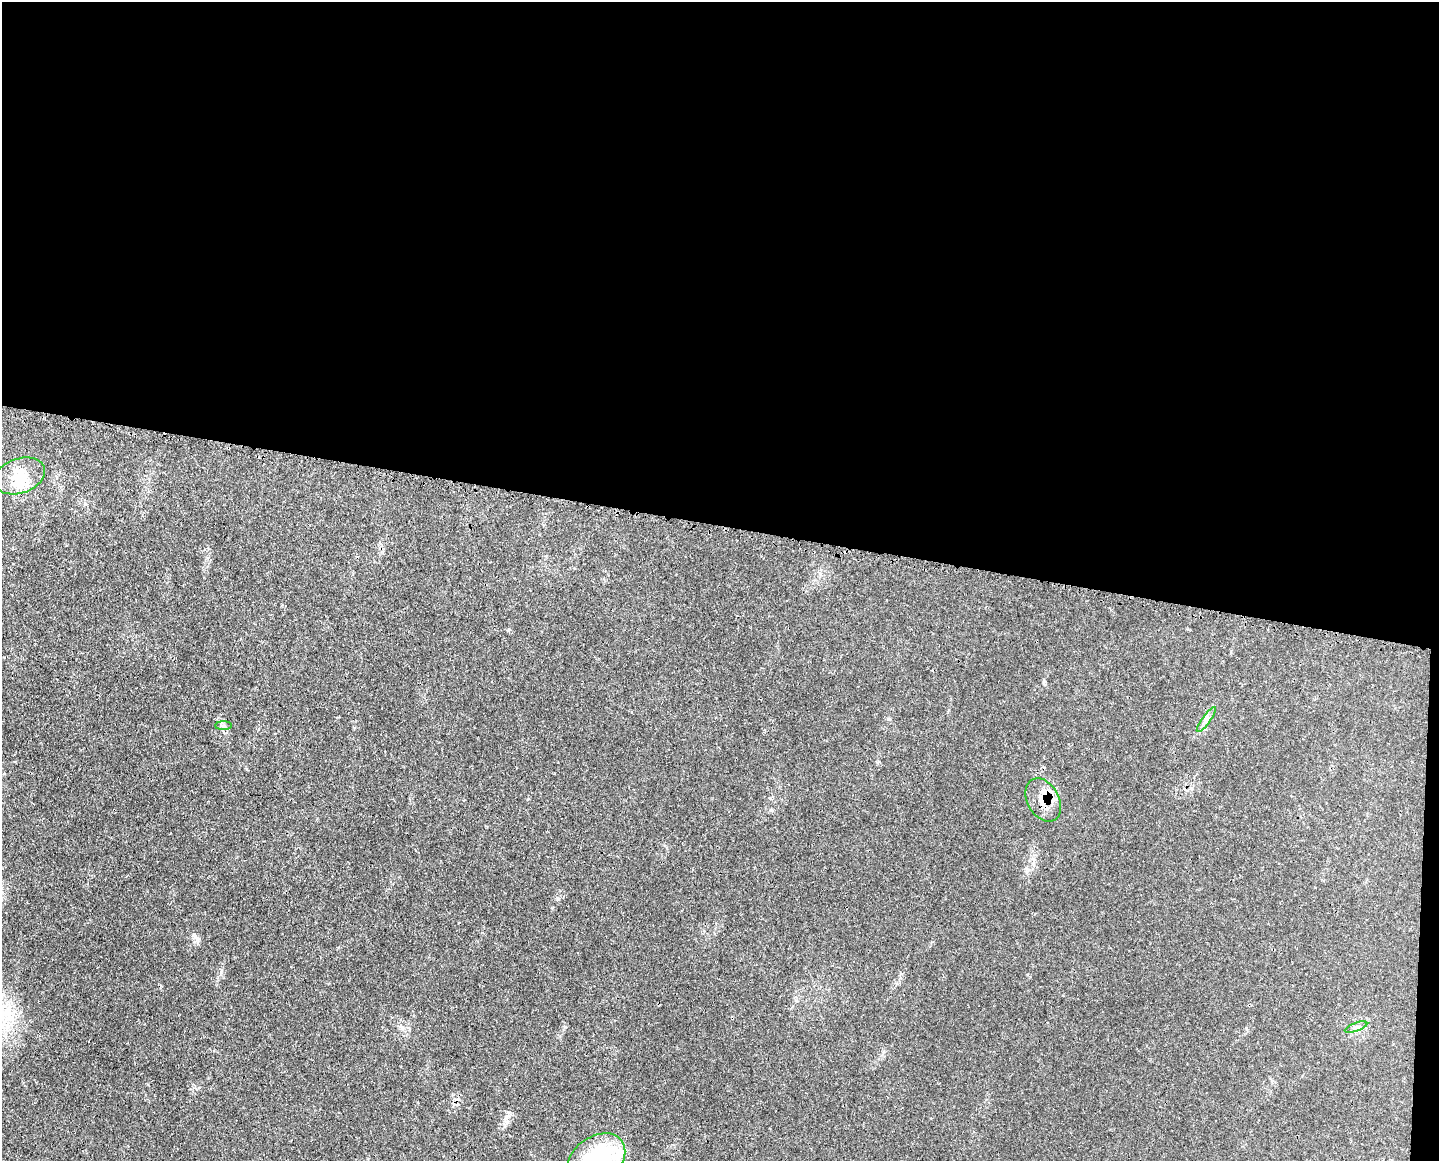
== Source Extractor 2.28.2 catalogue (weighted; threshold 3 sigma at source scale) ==
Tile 3 of 3 x 4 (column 3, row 1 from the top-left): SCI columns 3011-4447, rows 3481-4639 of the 4694 x 4641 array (HDU 1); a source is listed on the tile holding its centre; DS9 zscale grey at full resolution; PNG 1441 x 1163 px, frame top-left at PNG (2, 2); each listed source drawn as its Kron ellipse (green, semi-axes under 4 px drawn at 4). Shown black and unused: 46% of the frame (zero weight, under 3 of 4 exposures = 2% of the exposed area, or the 3 px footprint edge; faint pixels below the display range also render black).
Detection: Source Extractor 2.28.2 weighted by HDU 2 'WHT'; one run over the whole footprint, this tile lists its part. Background 0.0549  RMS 0.0033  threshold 0.0148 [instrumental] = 3 sigma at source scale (4.5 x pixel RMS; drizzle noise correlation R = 1.50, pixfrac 1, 0.05/0.05 arcsec/px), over >= 5 px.
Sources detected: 9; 1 inside a brighter object's white glare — neither listed nor drawn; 2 inside a brighter listed object's ellipse — not listed separately; the other 6 listed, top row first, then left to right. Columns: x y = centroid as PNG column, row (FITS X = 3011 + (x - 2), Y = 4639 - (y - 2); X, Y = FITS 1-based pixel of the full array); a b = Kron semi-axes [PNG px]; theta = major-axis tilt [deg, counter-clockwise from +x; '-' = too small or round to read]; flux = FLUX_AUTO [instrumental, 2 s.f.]
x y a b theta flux
20 476 26 17 19 8.3
1206 720 15 3 54 1.2
224 726 8 4 0 0.71
1043 800 23 16 -61 6.4
1356 1027 12 4 20 0.96
596 1160 32 23 39 20
Overlapping masked pixels (flux is a lower limit): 1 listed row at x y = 1043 800
Isophote crosses this tile's border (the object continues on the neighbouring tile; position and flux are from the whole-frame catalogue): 1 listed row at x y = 596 1160